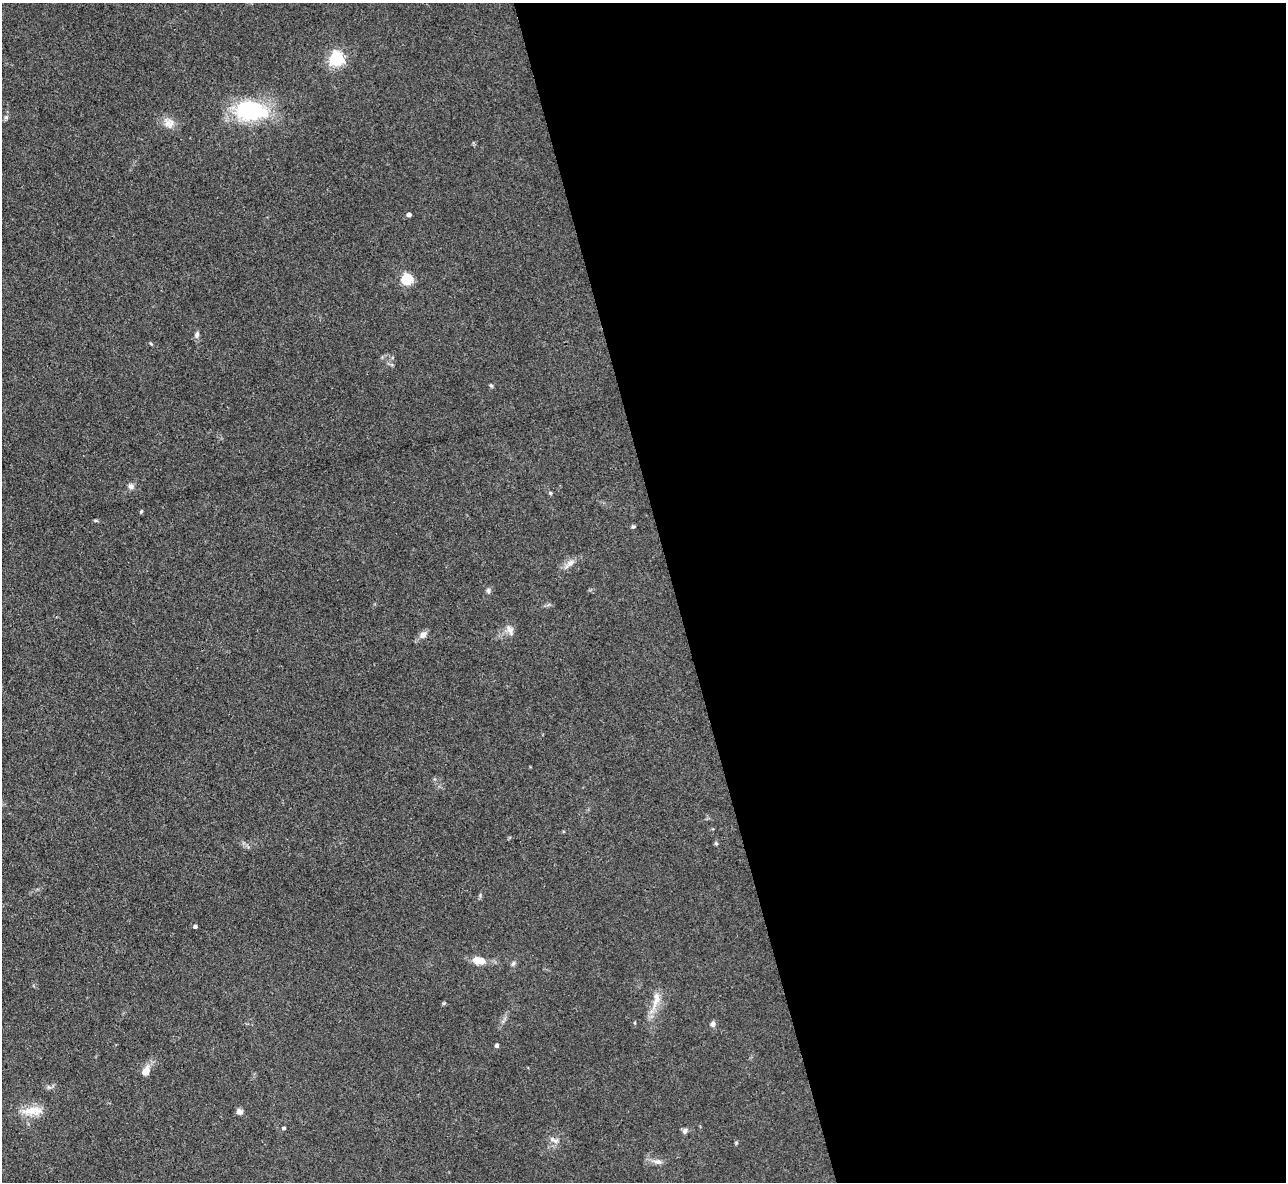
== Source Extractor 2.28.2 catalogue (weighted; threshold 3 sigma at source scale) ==
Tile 8 of 4 x 4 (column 4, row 2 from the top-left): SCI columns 3854-5137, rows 2619-3798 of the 5139 x 5115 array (HDU 1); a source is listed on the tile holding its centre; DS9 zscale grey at full resolution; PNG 1288 x 1184 px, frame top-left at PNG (2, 3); no overlay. Shown black and unused: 48% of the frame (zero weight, under 3 of 4 exposures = <1% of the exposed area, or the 3 px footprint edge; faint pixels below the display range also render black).
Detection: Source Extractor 2.28.2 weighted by HDU 2 'WHT'; one run over the whole footprint, this tile lists its part. Background 0.059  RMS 0.0053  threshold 0.0241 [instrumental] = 3 sigma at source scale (4.5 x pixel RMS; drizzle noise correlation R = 1.50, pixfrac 1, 0.05/0.05 arcsec/px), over >= 5 px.
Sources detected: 33; all 33 listed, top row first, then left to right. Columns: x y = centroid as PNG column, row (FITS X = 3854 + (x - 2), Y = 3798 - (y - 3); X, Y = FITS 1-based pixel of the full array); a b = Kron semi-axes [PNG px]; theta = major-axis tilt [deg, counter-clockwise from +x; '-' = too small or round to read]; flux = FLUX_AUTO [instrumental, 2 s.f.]
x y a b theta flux
336 59 6 6 - 130
250 111 22 13 -2 87
6 117 7 5 68 1.1
169 123 15 13 -39 5.2
409 215 4 4 - 2.2
407 279 5 5 - 51
197 335 9 6 73 1.7
151 344 5 3 - 0.53
491 385 5 5 - 0.74
131 486 9 7 -48 1.9
550 493 5 4 - 0.75
141 511 5 4 - 0.65
633 527 5 4 - 0.85
570 563 12 8 32 3.5
488 591 7 5 80 1.2
510 630 17 7 -63 3
423 635 10 8 41 3.1
716 843 5 4 - 0.73
195 926 4 4 - 1.2
478 960 15 8 -11 7.6
513 963 7 5 62 1.2
656 999 24 9 77 7.1
444 1003 5 4 - 0.65
635 1023 4 3 - 0.51
713 1024 6 6 - 1.8
497 1046 4 4 - 1.7
146 1071 12 8 60 5.1
32 1111 32 11 4 9.5
239 1111 8 7 - 2
284 1128 4 4 - 1.1
685 1131 7 6 - 1.6
556 1140 9 7 13 2.3
658 1162 12 7 -10 2.7